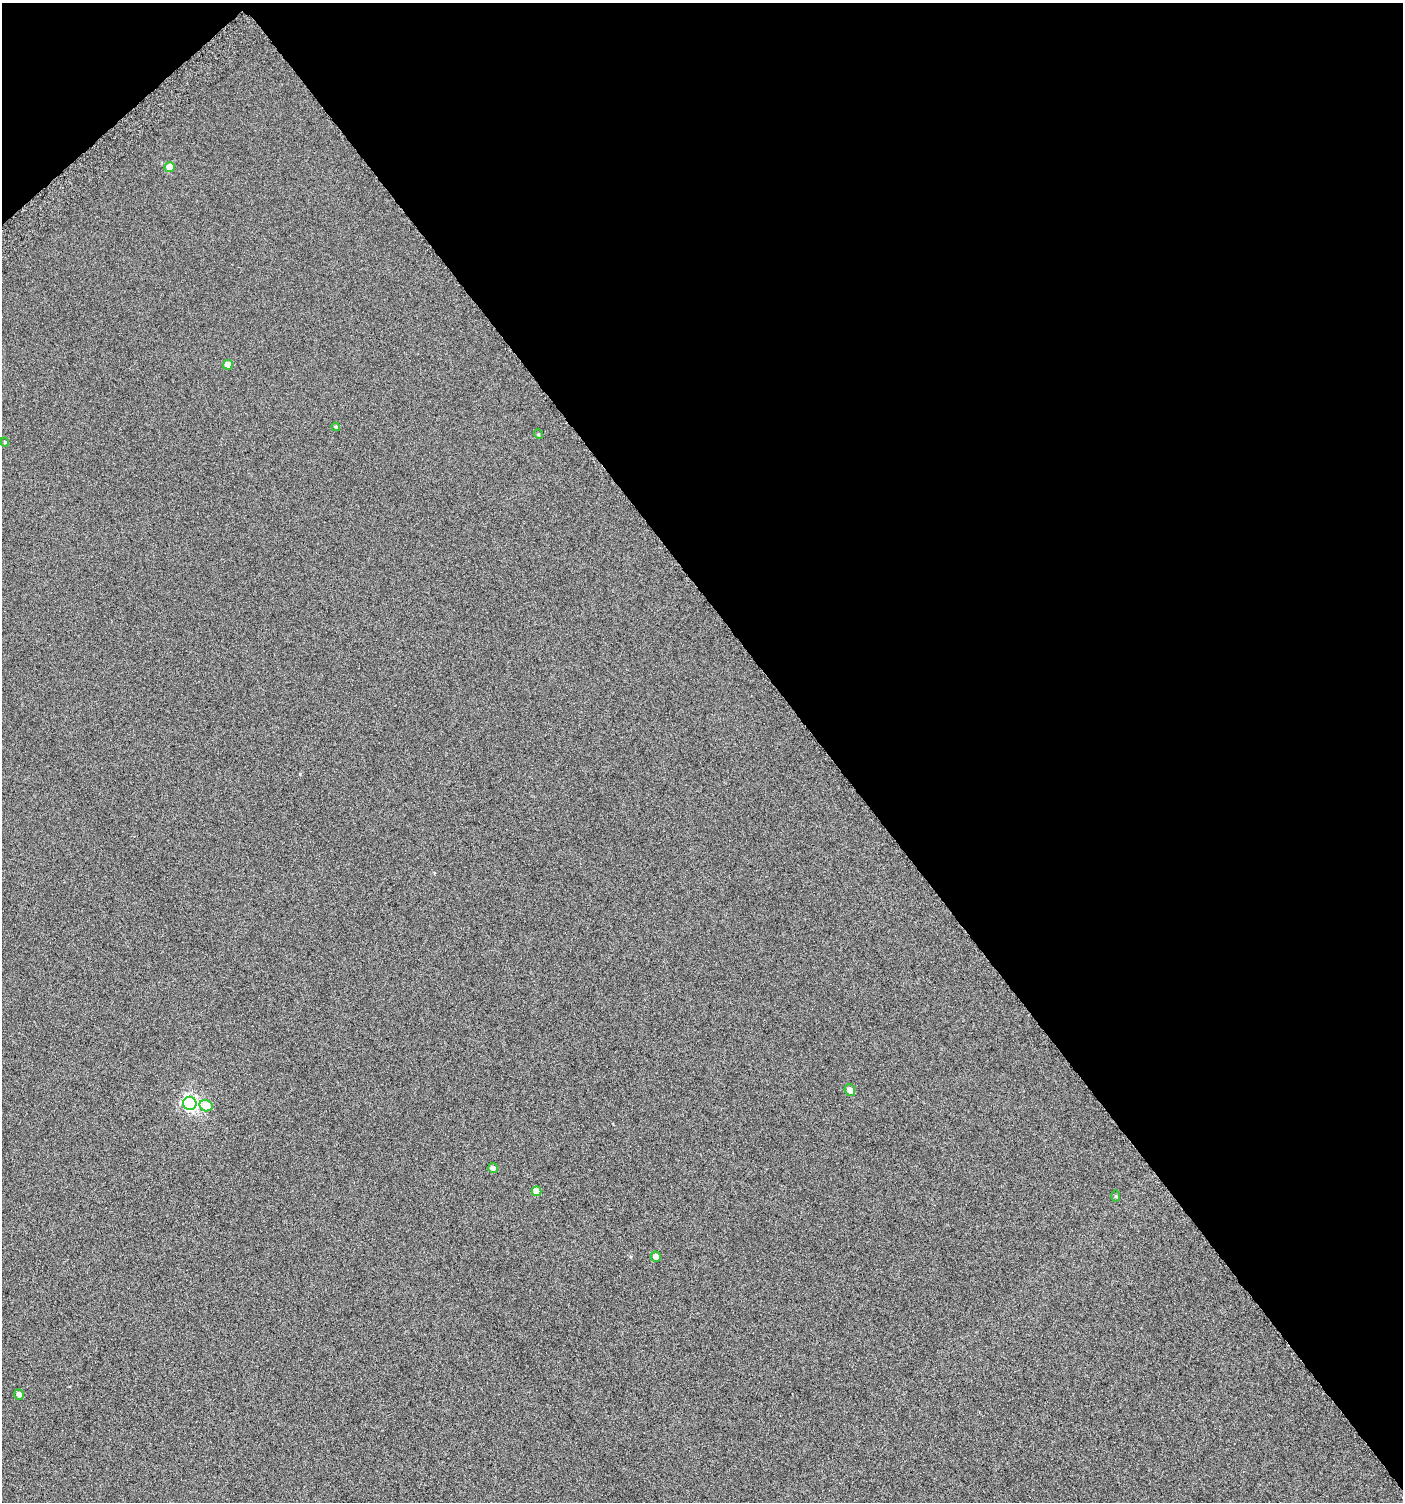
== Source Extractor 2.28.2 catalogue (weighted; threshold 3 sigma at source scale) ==
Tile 3 of 4 x 4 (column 3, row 1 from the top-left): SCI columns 3039-4439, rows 4529-6028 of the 6008 x 6064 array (HDU 1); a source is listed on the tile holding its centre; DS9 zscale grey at full resolution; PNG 1405 x 1504 px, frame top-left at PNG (2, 3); each listed source drawn as its Kron ellipse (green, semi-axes under 4 px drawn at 4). Shown black and unused: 42% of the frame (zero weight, under 4 of 8 exposures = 2% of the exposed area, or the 3 px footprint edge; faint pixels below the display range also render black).
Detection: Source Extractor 2.28.2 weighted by HDU 2 'WHT'; one run over the whole footprint, this tile lists its part. Background -0.0786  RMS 0.26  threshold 1.07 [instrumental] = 3 sigma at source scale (4.09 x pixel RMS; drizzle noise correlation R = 1.36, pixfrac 0.8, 0.0396/0.0396 arcsec/px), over >= 5 px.
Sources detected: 13; all 13 listed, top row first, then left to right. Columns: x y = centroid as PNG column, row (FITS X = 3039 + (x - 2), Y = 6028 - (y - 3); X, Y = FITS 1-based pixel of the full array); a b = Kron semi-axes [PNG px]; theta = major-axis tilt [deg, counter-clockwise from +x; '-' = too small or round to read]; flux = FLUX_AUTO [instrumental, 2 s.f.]
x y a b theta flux
170 167 5 5 - 340
228 365 5 5 - 240
336 427 4 4 - 44
538 434 5 3 - 20
5 442 4 4 - 24
850 1090 6 5 - 150
190 1103 6 6 - 6000
206 1106 7 5 -13 450
493 1168 5 5 - 84
536 1191 5 4 - 270
1116 1196 5 4 - 23
656 1257 5 5 - 150
19 1394 5 4 - 88